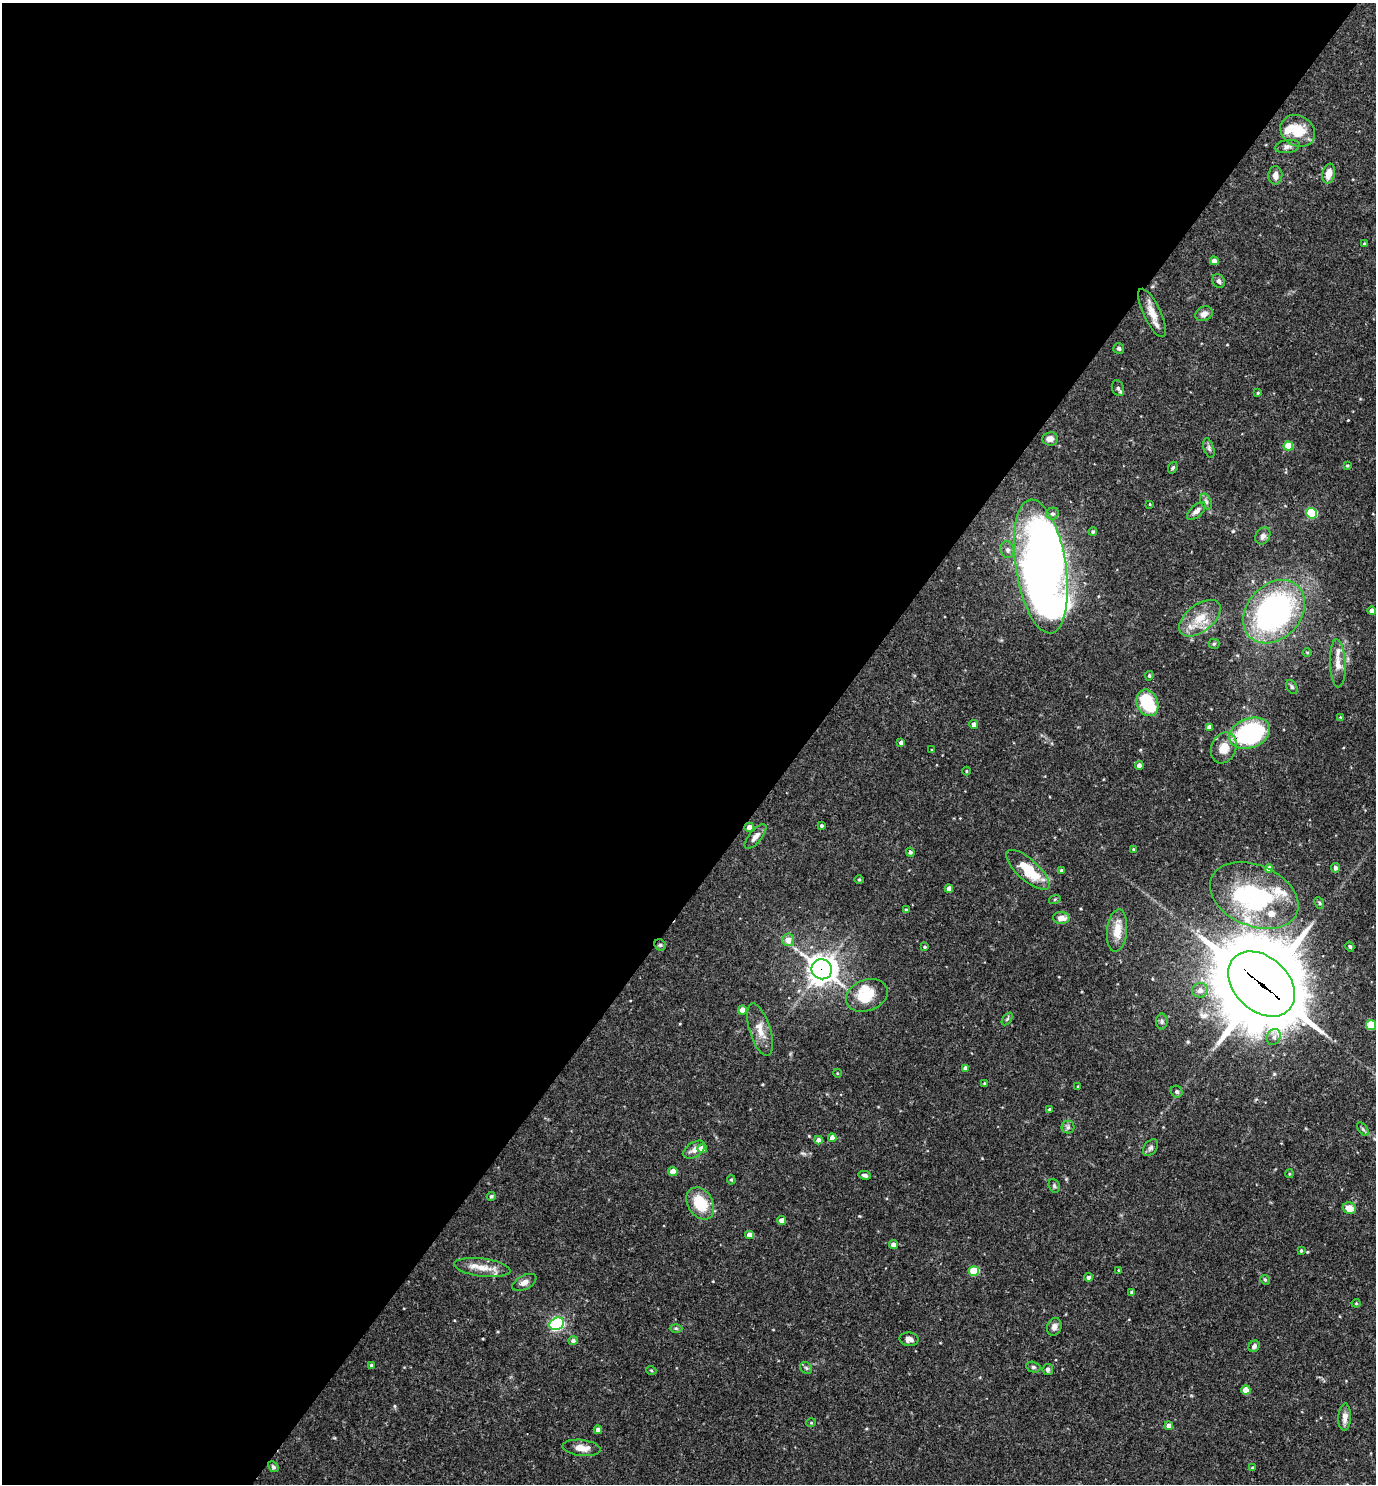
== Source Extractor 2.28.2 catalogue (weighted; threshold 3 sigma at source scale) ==
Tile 5 of 4 x 4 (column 1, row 2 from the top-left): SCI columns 149-1522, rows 2967-4448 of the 5936 x 5931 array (HDU 1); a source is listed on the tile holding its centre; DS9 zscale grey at full resolution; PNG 1378 x 1486 px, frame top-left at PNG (2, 3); each listed source drawn as its Kron ellipse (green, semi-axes under 4 px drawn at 4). Shown black and unused: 58% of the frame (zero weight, under 3 of 4 exposures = <1% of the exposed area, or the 3 px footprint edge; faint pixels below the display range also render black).
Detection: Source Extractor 2.28.2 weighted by HDU 2 'WHT'; one run over the whole footprint, this tile lists its part. Background 0.0709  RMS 0.0035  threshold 0.0156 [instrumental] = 3 sigma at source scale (4.5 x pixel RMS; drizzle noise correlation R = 1.50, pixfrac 1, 0.05/0.05 arcsec/px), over >= 5 px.
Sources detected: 139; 3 inside a brighter object's white glare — neither listed nor drawn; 9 inside a brighter listed object's ellipse — not listed separately; the other 127 listed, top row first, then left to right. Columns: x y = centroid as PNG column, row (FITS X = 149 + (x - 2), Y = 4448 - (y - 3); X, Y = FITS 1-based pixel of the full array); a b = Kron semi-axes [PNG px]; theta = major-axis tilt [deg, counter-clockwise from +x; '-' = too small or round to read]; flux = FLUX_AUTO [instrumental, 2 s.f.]
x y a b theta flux
1298 131 18 15 -30 9.5
1287 147 12 6 10 1.4
1329 174 10 6 77 3.6
1275 175 9 7 89 2.2
1364 244 3 3 - 0.45
1214 261 4 4 - 2.3
1219 281 7 6 - 0.85
1152 313 26 8 -65 4.5
1204 314 9 7 27 2.1
1119 348 5 5 - 0.72
1118 388 8 6 -70 0.83
1258 393 3 3 - 0.39
1050 439 8 6 8 1.9
1288 446 5 4 - 9.3
1209 448 10 5 -72 0.86
1347 466 4 3 - 0.48
1173 468 6 4 68 0.5
1206 501 8 5 -63 0.87
1150 504 4 2 - 0.24
1196 511 11 5 42 1.8
1312 513 5 5 - 20
1052 514 6 6 - 0.86
1093 532 4 3 - 0.42
1263 536 9 7 59 1.4
1007 550 8 6 -73 1.3
1041 566 67 25 -81 300
1372 611 4 4 - 2.2
1274 612 35 27 46 86
1200 618 24 13 38 7.3
1214 644 5 5 - 0.49
1307 652 4 3 - 0.33
1338 663 24 8 -87 3.3
1149 676 4 4 - 0.56
1292 687 7 5 -61 0.58
1147 703 13 10 -67 15
1340 717 4 4 - 0.28
974 724 4 4 - 1.5
1209 727 4 4 - 2.1
1250 733 21 14 22 44
901 742 4 3 - 1
1224 748 16 12 69 5.8
932 750 3 3 - 0.39
1139 765 4 4 - 1.9
966 771 4 3 - 0.33
821 826 3 3 - 0.48
749 827 4 4 - 2.3
755 836 15 6 49 2.2
1133 849 4 3 - 0.37
910 852 4 4 - 0.75
1336 868 5 4 - 1.3
1269 869 4 4 - 3.2
1028 870 27 10 -42 13
1061 871 4 4 - 1
859 880 4 4 - 0.39
949 889 4 4 - 2.2
1254 895 46 30 -23 47
1055 899 6 4 19 0.38
1319 903 6 4 -63 0.54
906 910 4 3 - 0.58
1061 918 8 6 -3 2.9
1117 930 21 10 84 5.6
788 940 6 6 - 2.8
660 945 6 5 - 0.56
1350 946 5 4 - 0.57
924 947 4 3 - 0.46
822 969 10 10 - 350
1261 984 38 27 -43 4100
1200 990 8 7 - 2.2
867 995 21 15 21 10
742 1010 4 4 - 3.6
1007 1019 7 3 53 0.45
1162 1022 8 5 90 0.83
1371 1025 5 5 - 13
760 1030 27 10 -73 4.7
1274 1037 8 6 60 1.3
965 1068 4 4 - 1.2
837 1073 4 3 - 0.28
984 1083 4 3 - 0.35
1078 1087 3 3 - 0.39
1177 1092 6 5 - 0.84
1049 1109 4 3 - 0.39
1068 1127 6 6 - 0.84
1363 1129 8 4 -53 0.66
832 1138 4 4 - 2.4
819 1140 4 4 - 2.1
1150 1148 9 6 51 1
702 1149 5 4 - 4.2
694 1150 12 7 33 2.2
673 1172 4 4 - 3.7
1289 1174 4 3 - 0.36
865 1175 6 4 -13 0.85
731 1180 5 4 - 0.43
1054 1186 7 5 -70 0.62
491 1196 4 4 - 0.53
700 1203 17 12 -58 12
1349 1208 7 5 -24 4.2
782 1220 4 4 - 2.7
749 1235 4 4 - 3.2
893 1245 4 4 - 2
1301 1251 3 3 - 0.45
482 1268 28 9 -7 5.1
1118 1270 3 2 - 0.22
974 1271 5 5 - 12
1088 1277 4 4 - 0.88
1265 1280 5 4 - 0.46
524 1282 13 7 27 1.9
1132 1292 4 3 - 0.97
1356 1303 4 4 - 0.39
557 1324 7 6 - 67
1054 1327 9 7 72 1.6
676 1328 6 4 -1 0.51
909 1339 9 7 -3 1.7
573 1341 5 4 - 1
1254 1346 6 5 - 0.97
371 1365 4 4 - 0.49
1033 1367 7 5 -14 0.7
806 1368 6 5 - 0.67
1048 1369 5 5 - 0.69
651 1370 5 3 - 0.33
1246 1390 4 4 - 4.8
1345 1417 13 6 88 2.2
811 1423 5 3 - 0.3
1169 1426 4 4 - 2.3
598 1430 4 4 - 2
581 1448 19 8 -6 3.5
273 1467 6 4 -44 0.65
1253 1468 3 3 - 0.63
Overlapping masked pixels (flux is a lower limit): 4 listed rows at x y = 1250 733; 1028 870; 822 969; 1261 984